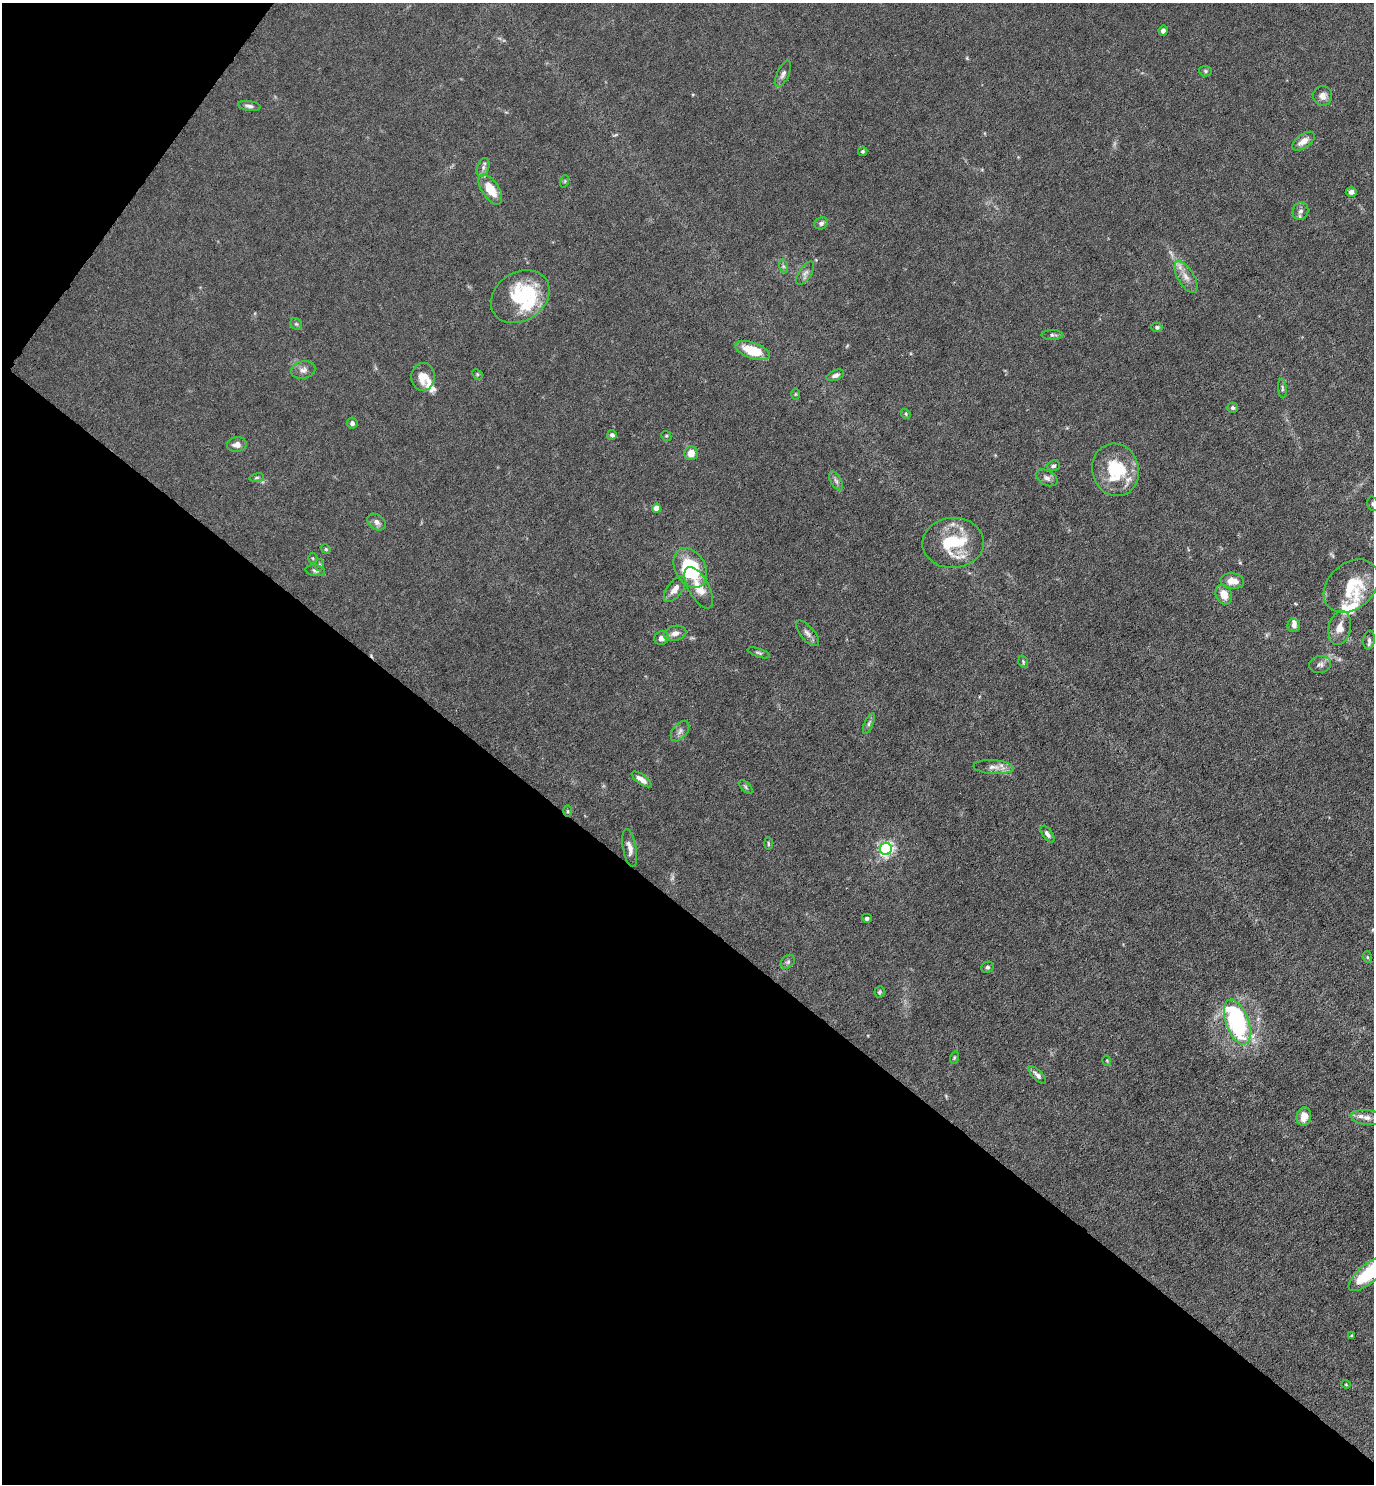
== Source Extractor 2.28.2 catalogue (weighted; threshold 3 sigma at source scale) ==
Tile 9 of 4 x 4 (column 1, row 3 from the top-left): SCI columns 152-1523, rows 1483-2964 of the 5934 x 5928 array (HDU 1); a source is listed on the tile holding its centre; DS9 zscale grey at full resolution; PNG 1376 x 1486 px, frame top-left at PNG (2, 3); each listed source drawn as its Kron ellipse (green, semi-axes under 4 px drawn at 4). Shown black and unused: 41% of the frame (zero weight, under 4 of 8 exposures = <1% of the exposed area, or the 3 px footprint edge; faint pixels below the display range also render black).
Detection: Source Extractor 2.28.2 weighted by HDU 2 'WHT'; one run over the whole footprint, this tile lists its part. Background 0.0371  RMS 0.0027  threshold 0.011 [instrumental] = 3 sigma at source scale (4.09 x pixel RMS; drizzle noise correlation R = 1.36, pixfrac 0.8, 0.05/0.05 arcsec/px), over >= 5 px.
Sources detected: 96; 2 too faint to see at this stretch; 1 inside a brighter object's white glare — neither listed nor drawn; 7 inside a brighter listed object's ellipse — not listed separately; the other 86 listed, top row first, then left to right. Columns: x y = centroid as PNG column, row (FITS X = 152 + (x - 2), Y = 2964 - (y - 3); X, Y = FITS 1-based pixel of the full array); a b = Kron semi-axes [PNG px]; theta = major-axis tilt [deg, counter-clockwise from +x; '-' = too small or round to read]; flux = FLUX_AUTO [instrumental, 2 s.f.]
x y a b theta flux
1163 31 5 4 - 0.92
1205 71 6 5 - 0.47
783 74 14 6 66 1
1323 96 10 9 - 1.5
249 106 11 5 -8 0.87
1303 141 13 6 36 2.2
863 151 5 4 - 0.41
483 167 10 6 71 0.93
565 181 6 4 72 0.3
490 189 17 8 -56 5.9
1351 192 5 5 - 1.1
1300 211 9 7 69 1.1
821 223 7 6 - 0.73
783 266 7 4 -71 0.49
805 273 13 6 57 1
1186 277 18 8 -58 2.3
520 297 31 24 33 18
296 324 6 5 - 0.46
1157 327 5 4 - 0.55
1052 335 11 5 -1 0.67
753 351 18 8 -20 7.9
303 370 12 9 13 1.3
477 374 6 4 -46 0.33
835 375 9 5 21 0.86
423 377 14 12 87 3.2
1282 388 10 4 -86 0.51
795 394 5 3 - 0.27
1233 408 5 5 - 0.53
906 414 5 4 - 0.31
352 423 5 5 - 0.71
612 435 5 5 - 0.74
666 436 5 4 - 0.34
237 445 10 7 7 1.6
691 453 7 6 - 2.6
1053 466 6 5 - 0.59
1115 470 26 23 -75 14
257 478 7 4 9 0.4
1047 478 11 7 -28 1.1
836 481 10 5 -60 0.82
1373 504 7 5 -73 0.53
656 508 4 4 - 3.2
377 522 10 7 -36 1.1
953 543 31 25 3 15
326 549 5 4 - 0.31
313 558 5 3 - 0.25
320 565 6 4 84 0.37
690 568 21 15 -61 20
315 571 10 5 -8 0.68
1232 581 12 8 -5 2.7
1351 586 31 22 42 9.8
699 588 23 10 -61 4
675 589 15 7 53 2.1
1224 595 10 8 -67 2.9
1294 625 6 6 - 1
1340 628 17 11 78 3
675 633 11 7 13 1.7
807 633 16 7 -49 1.3
661 638 7 6 - 1.7
1369 640 9 6 82 0.69
759 653 12 4 -18 0.51
1023 662 6 4 -71 0.4
1320 664 11 8 11 1.1
869 723 11 4 67 0.69
680 731 12 7 50 1
994 767 20 7 -4 2.1
641 779 11 4 -36 1.6
746 787 8 4 -43 0.44
568 811 6 4 -89 0.31
1047 834 9 5 -53 0.83
768 844 6 3 -89 0.32
630 848 19 6 -79 1.8
886 849 6 6 - 71
867 918 5 4 - 0.65
1367 957 6 4 -71 0.34
788 962 7 6 - 0.59
987 967 6 5 - 0.53
879 992 6 5 - 0.54
1237 1022 23 11 -69 35
954 1058 6 4 72 0.33
1107 1061 5 3 - 0.24
1037 1075 11 4 -44 0.94
1304 1117 9 7 80 2.7
1367 1117 15 7 -6 1.7
1368 1274 24 9 40 14
1352 1336 4 3 - 0.26
1346 1384 4 4 - 0.24
Overlapping masked pixels (flux is a lower limit): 1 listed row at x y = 568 811
Isophote crosses this tile's border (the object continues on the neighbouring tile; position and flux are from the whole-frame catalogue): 2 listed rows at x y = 1373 504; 1368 1274